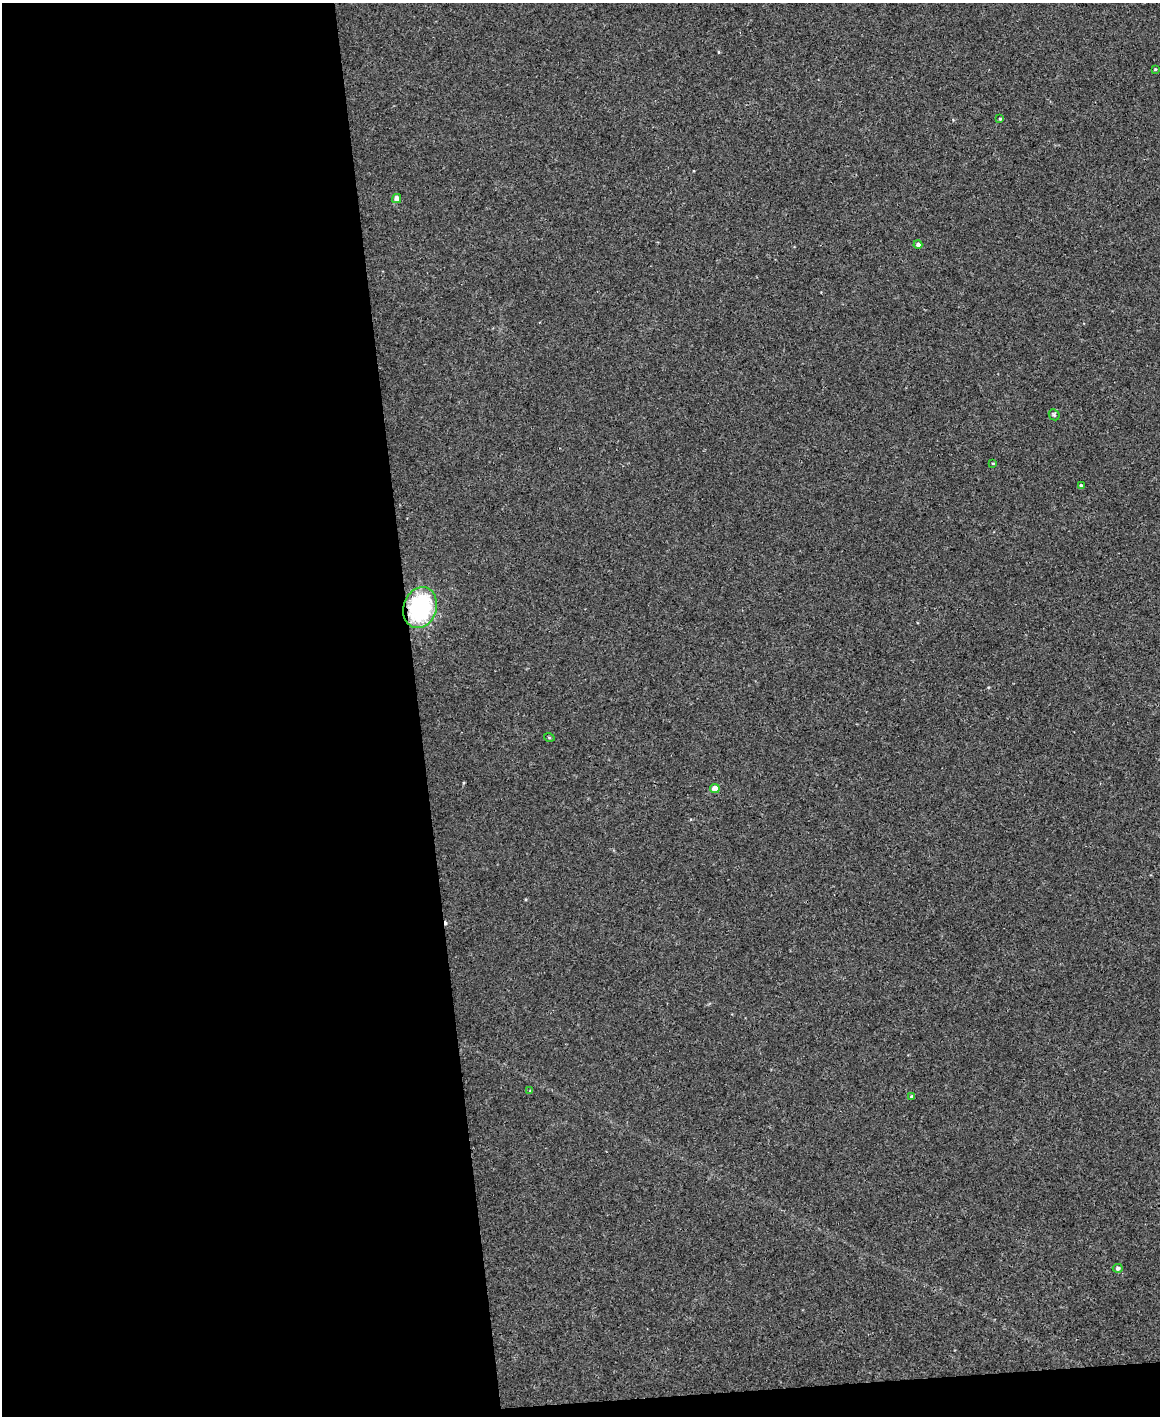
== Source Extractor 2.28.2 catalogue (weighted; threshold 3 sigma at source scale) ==
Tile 9 of 4 x 3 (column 1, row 3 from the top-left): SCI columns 1-1158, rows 134-1547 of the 4630 x 4614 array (HDU 1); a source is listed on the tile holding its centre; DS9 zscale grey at full resolution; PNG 1162 x 1418 px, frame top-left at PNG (2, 3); each listed source drawn as its Kron ellipse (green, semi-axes under 4 px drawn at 4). Shown black and unused: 37% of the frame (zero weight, under 3 of 4 exposures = <1% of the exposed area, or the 3 px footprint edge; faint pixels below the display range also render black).
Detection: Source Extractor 2.28.2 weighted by HDU 2 'WHT'; one run over the whole footprint, this tile lists its part. Background 0.00112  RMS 0.0035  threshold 0.0157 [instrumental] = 3 sigma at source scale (4.5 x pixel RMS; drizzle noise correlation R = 1.50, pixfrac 1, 0.05/0.05 arcsec/px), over >= 5 px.
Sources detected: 14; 1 cosmic-ray / hot-pixel residue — neither listed nor drawn; the other 13 listed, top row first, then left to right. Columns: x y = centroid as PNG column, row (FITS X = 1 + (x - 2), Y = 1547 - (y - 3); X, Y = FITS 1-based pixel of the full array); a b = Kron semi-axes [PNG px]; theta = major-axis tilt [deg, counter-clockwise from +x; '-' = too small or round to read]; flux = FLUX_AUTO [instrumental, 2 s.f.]
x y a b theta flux
1155 69 4 3 - 0.29
1000 119 3 3 - 0.36
397 198 4 4 - 2.3
918 245 4 4 - 0.94
1054 415 6 5 - 0.56
993 463 3 2 - 0.25
1081 486 4 3 - 0.83
420 608 21 16 72 37
549 737 5 3 - 0.34
715 788 4 4 - 3.8
530 1091 4 4 - 0.29
911 1097 4 3 - 0.45
1118 1268 5 4 - 0.85
Overlapping masked pixels (flux is a lower limit): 1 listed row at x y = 420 608